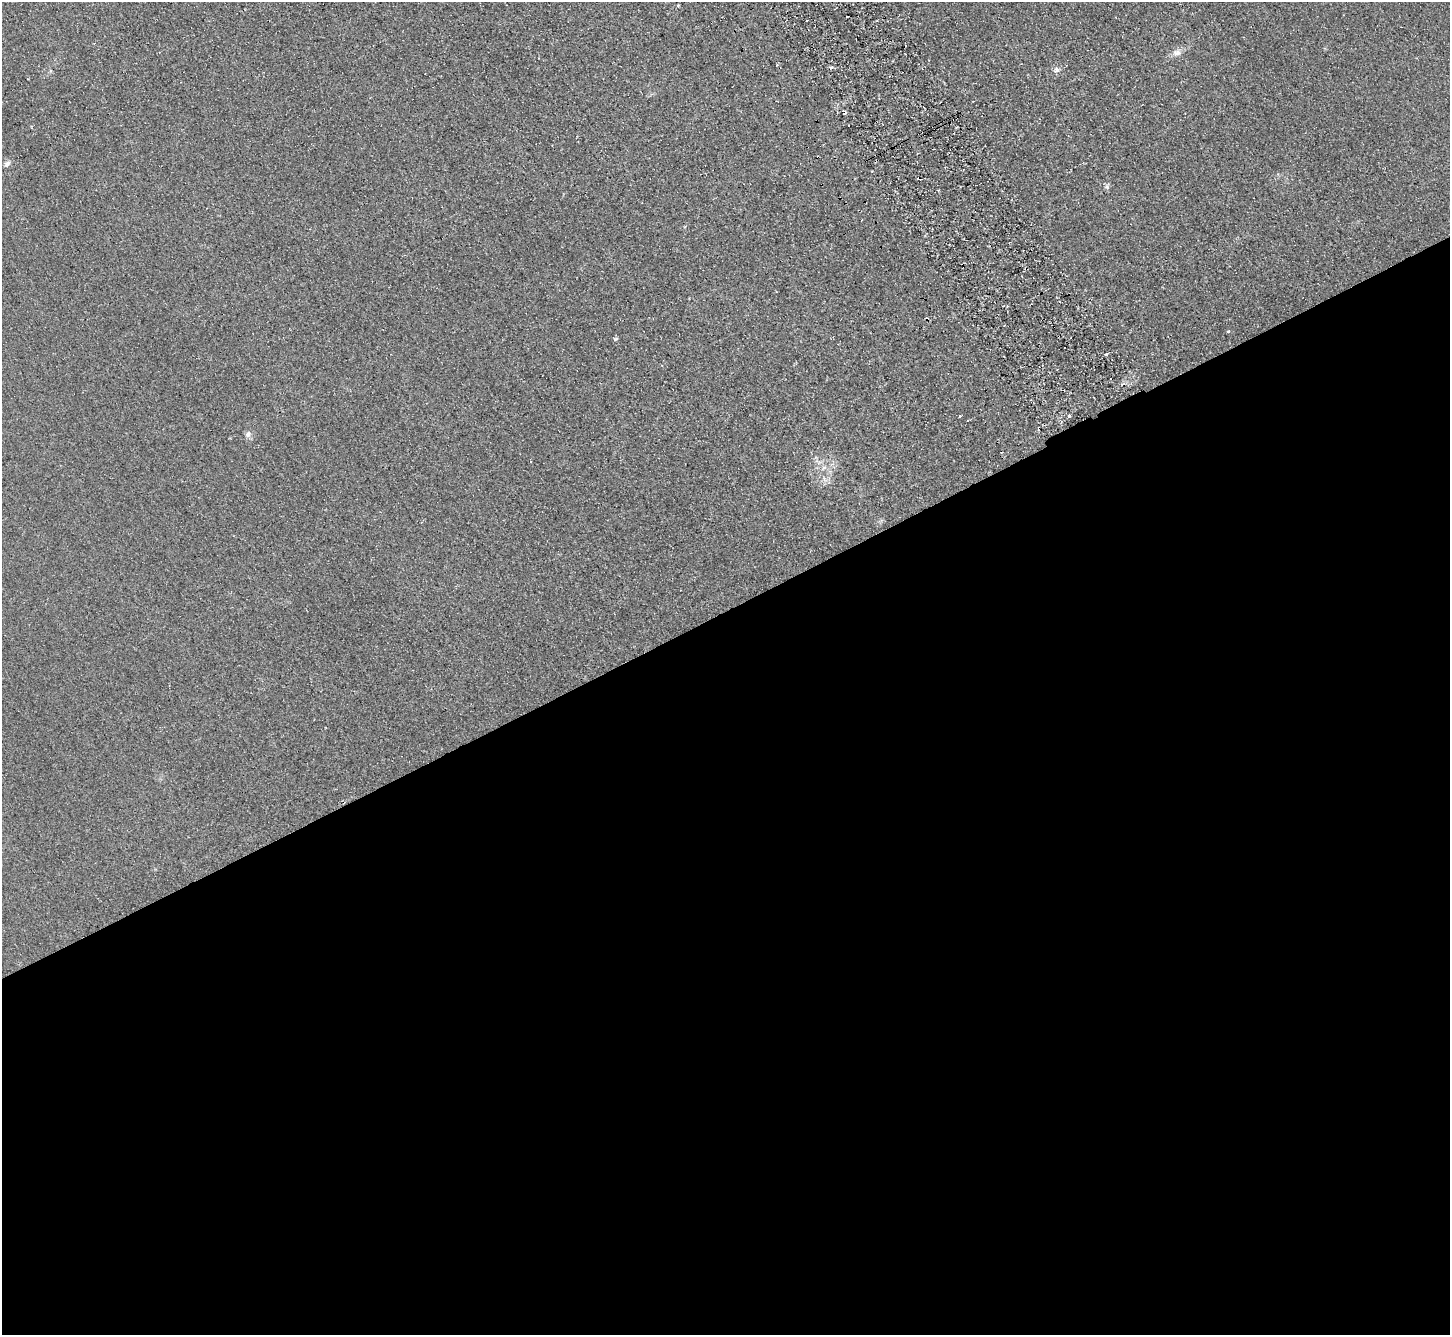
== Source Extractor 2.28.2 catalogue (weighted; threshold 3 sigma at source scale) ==
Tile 15 of 4 x 4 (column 3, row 4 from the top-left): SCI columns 2949-4396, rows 327-1659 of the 5895 x 5848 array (HDU 1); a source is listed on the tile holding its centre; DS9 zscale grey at full resolution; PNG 1452 x 1337 px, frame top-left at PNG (2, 2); no overlay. Shown black and unused: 54% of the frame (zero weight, under 2 of 3 exposures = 3% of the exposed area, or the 3 px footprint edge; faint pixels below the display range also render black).
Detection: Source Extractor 2.28.2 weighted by HDU 2 'WHT'; one run over the whole footprint, this tile lists its part. Background 0.0411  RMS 0.011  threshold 0.0502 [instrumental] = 3 sigma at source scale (4.5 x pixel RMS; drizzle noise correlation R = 1.50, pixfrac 1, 0.05/0.05 arcsec/px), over >= 5 px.
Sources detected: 21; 7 cosmic-ray / hot-pixel residue — not listed; the other 14 listed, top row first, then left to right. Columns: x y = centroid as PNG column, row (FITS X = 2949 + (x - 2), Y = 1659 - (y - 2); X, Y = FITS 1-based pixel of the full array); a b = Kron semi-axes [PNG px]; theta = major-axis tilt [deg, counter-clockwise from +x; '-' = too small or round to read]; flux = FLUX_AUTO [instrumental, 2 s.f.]
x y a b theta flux
807 20 2 2 - 1.3
1177 52 13 8 7 6.4
1057 70 8 6 -61 3.5
31 126 3 3 - 1.2
7 164 10 5 34 2.8
1107 187 7 5 -44 2.5
862 220 3 2 - 0.77
1228 331 4 4 - 1.1
615 339 6 4 1 1.5
1106 354 4 3 - 3.9
960 416 3 3 - 2.2
1069 416 4 3 - 2
248 434 10 8 53 4
824 479 9 3 -46 2.7